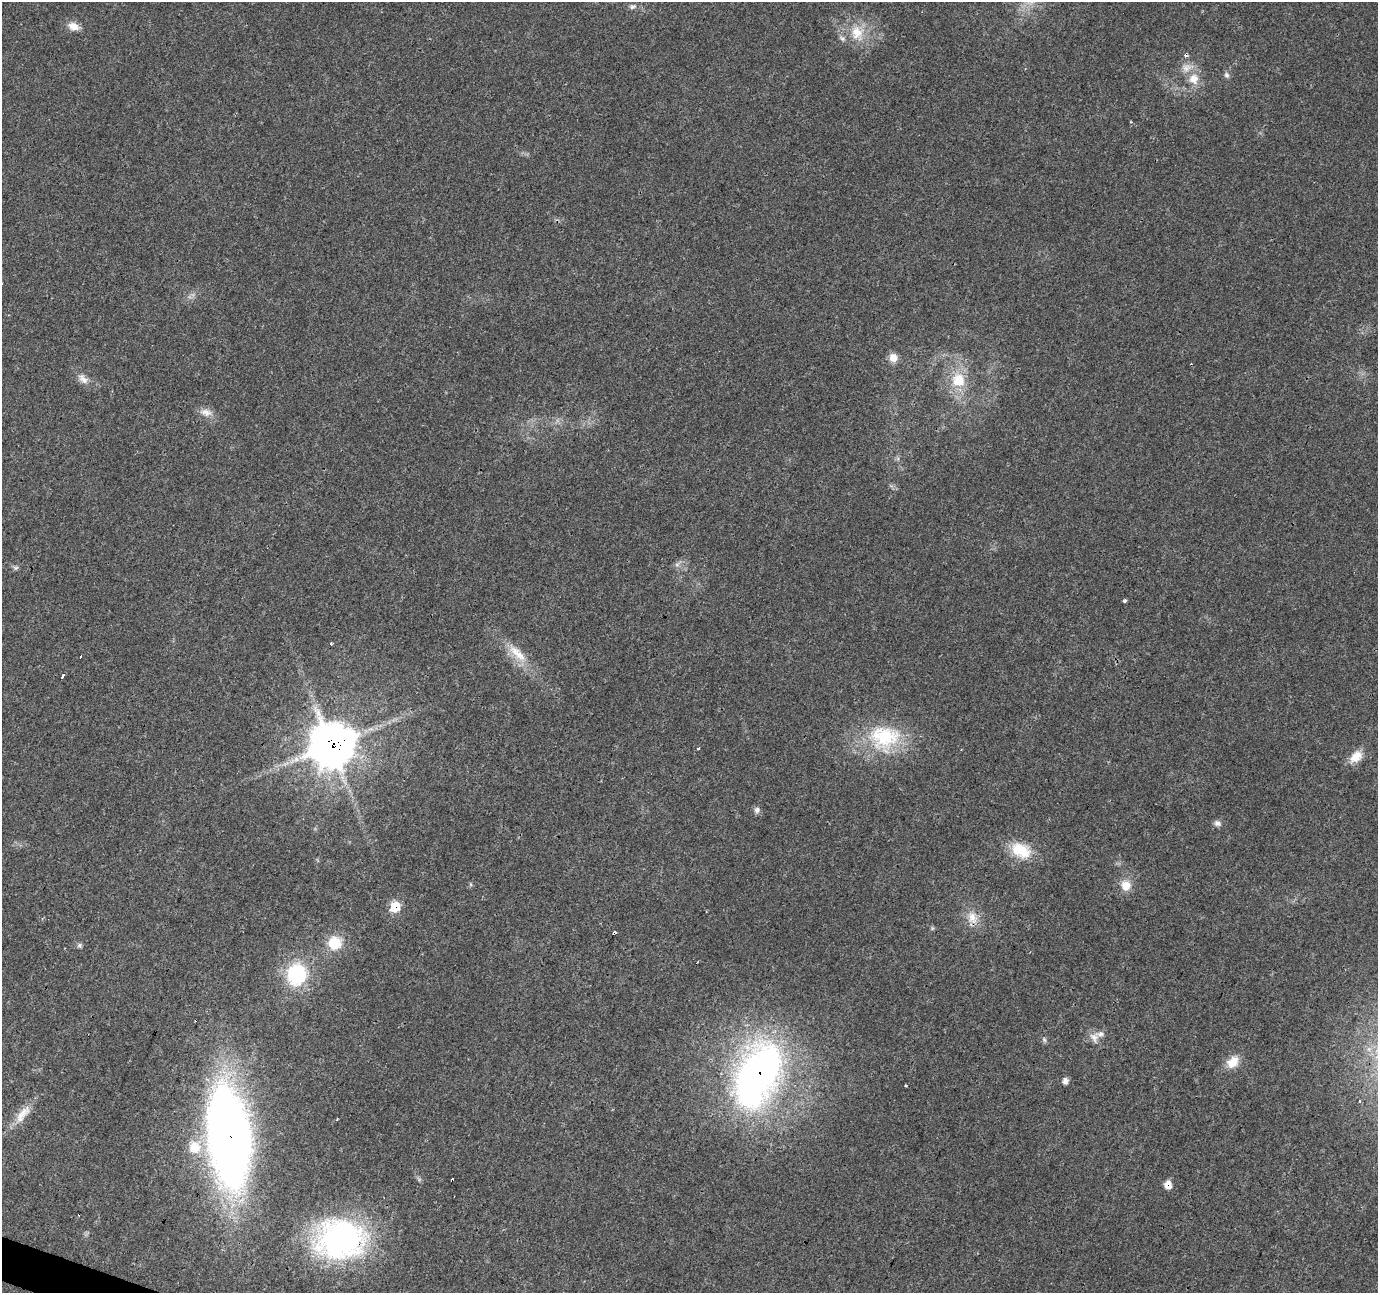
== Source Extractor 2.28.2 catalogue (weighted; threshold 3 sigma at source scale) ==
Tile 7 of 4 x 4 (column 3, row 2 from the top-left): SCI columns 2755-4130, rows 2792-4082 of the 5511 x 5649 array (HDU 1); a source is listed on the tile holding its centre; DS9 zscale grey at full resolution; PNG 1380 x 1295 px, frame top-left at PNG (2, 2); no overlay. Shown black and unused: <1% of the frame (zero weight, under 3 of 4 exposures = <1% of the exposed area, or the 3 px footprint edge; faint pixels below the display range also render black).
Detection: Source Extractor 2.28.2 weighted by HDU 2 'WHT'; one run over the whole footprint, this tile lists its part. Background 0.0285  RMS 0.0034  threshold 0.0154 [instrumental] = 3 sigma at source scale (4.5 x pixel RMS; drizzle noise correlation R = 1.50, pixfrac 1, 0.0396/0.0396 arcsec/px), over >= 5 px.
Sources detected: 50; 5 cosmic-ray / hot-pixel residue — not listed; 3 inside a brighter listed object's ellipse — not listed separately; the other 42 listed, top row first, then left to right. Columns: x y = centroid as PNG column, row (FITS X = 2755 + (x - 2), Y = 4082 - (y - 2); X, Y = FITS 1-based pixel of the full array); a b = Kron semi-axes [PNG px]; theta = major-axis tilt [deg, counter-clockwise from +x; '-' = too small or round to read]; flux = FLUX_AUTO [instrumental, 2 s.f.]
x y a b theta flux
632 6 10 6 13 1.2
73 26 15 10 -18 3.1
857 33 23 18 -74 9.1
1227 75 8 7 - 0.98
1193 79 15 13 88 5
893 358 11 10 - 2.8
83 379 17 9 -45 2.8
958 380 19 17 -62 10
206 412 18 10 -10 2.8
677 564 8 5 30 1.1
16 568 8 6 1 0.76
1125 601 3 3 - 1.6
331 643 3 3 - 1.9
517 653 35 12 -45 8.1
81 656 2 2 - 0.33
62 676 4 3 - 4.6
885 737 45 35 -1 27
331 745 16 15 - 810
698 748 4 3 - 0.62
1356 757 18 11 40 4.9
757 810 8 7 - 1.3
1217 823 9 8 - 1.3
1021 850 27 18 -28 11
1126 885 14 13 - 4.3
395 907 8 7 - 13
972 918 20 13 -71 5.1
614 932 3 3 - 14
335 943 16 16 - 8.9
79 945 7 5 88 0.73
296 974 28 24 75 24
1094 1038 16 9 -64 2.8
1045 1040 7 4 -70 0.62
1233 1062 18 13 42 5
758 1074 80 46 66 150
1065 1081 8 6 81 1.5
906 1085 3 3 - 1.1
23 1114 32 11 52 5.9
337 1119 3 2 - 0.28
229 1136 77 32 -83 380
195 1147 18 16 44 8
1168 1185 9 8 - 2.9
340 1239 60 47 5 78
Overlapping masked pixels (flux is a lower limit): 7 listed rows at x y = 331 745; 395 907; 614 932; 758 1074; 229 1136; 1168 1185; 340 1239